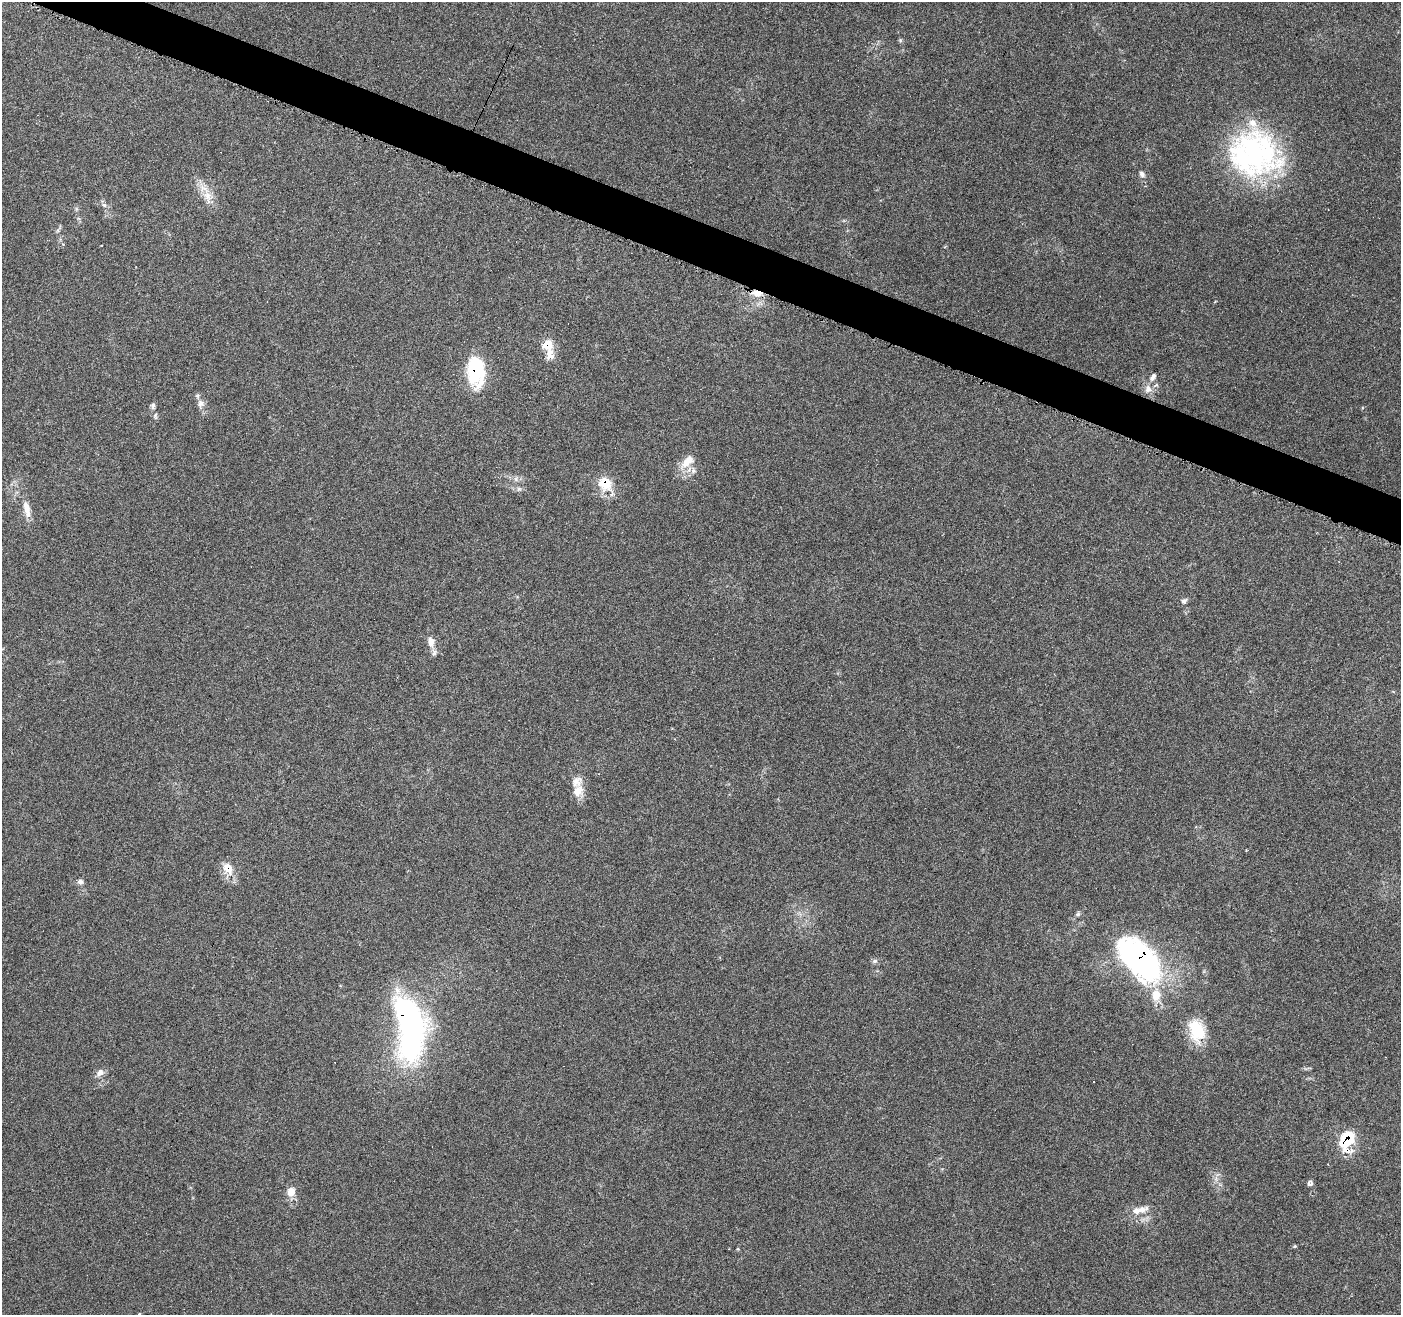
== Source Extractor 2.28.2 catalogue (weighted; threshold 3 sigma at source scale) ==
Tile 11 of 4 x 4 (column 3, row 3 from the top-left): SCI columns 2800-4198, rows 1527-2839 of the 5607 x 5733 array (HDU 1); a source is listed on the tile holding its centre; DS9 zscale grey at full resolution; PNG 1403 x 1317 px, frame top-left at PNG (2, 2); no overlay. Shown black and unused: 3% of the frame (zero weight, under 4 of 7 exposures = <1% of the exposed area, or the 3 px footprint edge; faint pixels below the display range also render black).
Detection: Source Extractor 2.28.2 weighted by HDU 2 'WHT'; one run over the whole footprint, this tile lists its part. Background 0.0591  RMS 0.0033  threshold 0.0133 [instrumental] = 3 sigma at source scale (4.09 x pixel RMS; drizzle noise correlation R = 1.36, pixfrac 0.8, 0.0396/0.0396 arcsec/px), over >= 5 px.
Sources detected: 48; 7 cosmic-ray / hot-pixel residue — not listed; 6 inside a brighter listed object's ellipse — not listed separately; the other 35 listed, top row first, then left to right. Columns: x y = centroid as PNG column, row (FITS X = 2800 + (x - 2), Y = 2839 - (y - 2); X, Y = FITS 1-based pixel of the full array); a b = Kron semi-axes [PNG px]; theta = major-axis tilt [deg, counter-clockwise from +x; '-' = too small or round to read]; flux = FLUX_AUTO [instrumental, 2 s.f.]
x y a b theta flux
900 40 5 5 - 0.41
1253 152 61 52 -83 62
1142 174 9 7 -59 1.1
208 197 21 12 -72 4.4
104 205 7 5 -43 0.75
102 245 3 2 - 0.21
757 293 15 7 -6 2.9
548 345 6 6 - 10
550 355 5 4 - 9.7
475 371 28 16 -83 24
1153 377 12 6 56 1.3
1148 389 12 10 -63 2.4
200 404 13 8 83 1.7
153 406 9 6 82 0.76
687 461 23 11 46 4.5
516 479 7 4 -72 0.6
605 483 20 16 -47 7.1
519 489 6 5 - 0.7
26 507 19 9 -74 3.2
1184 601 9 6 47 0.9
431 642 16 9 -82 2.4
578 791 15 11 65 3.7
228 868 18 12 -60 4.2
80 882 8 7 - 0.91
1078 914 7 5 1 0.61
1140 959 50 28 -50 79
875 961 8 5 26 0.75
410 1026 69 28 -83 92
1197 1030 27 17 -77 11
100 1072 9 8 - 1.9
1346 1139 17 11 54 15
1310 1183 7 6 - 0.89
291 1192 9 8 - 3.4
1140 1210 26 8 14 3.4
1295 1246 5 4 - 0.32
Overlapping masked pixels (flux is a lower limit): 8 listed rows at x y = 757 293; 548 345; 475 371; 605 483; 228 868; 1140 959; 410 1026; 1346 1139